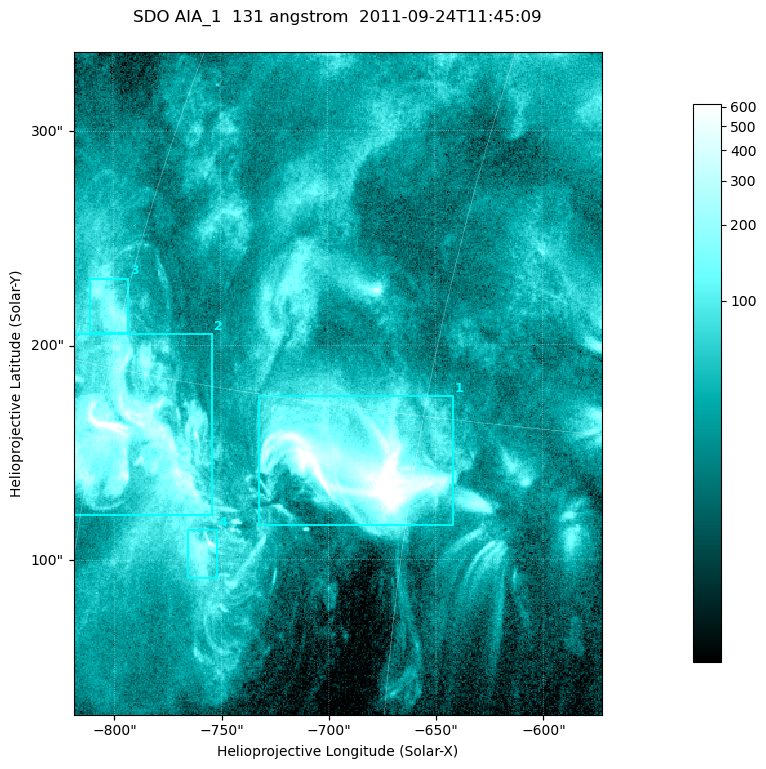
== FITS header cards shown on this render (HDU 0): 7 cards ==
TELESCOP= 'SDO     '           /
INSTRUME= 'AIA_1   '           /
WAVELNTH=                  131 /
WAVEUNIT= 'angstrom'           /
DATE-OBS= '2011-09-24T11:45:09.62' /
CTYPE1  = 'HPLN-TAN'           /
CTYPE2  = 'HPLT-TAN'           /

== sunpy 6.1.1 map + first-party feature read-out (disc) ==
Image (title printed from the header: SDO AIA_1  131 angstrom  2011-09-24T11:45:09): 410 x 514 px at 0.601 arcsec/px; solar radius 956 arcsec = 1592 px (partial field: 2.6% of the solar disc is inside the frame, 100% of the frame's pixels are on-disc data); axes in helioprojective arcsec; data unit not stated in the header (colour bar unlabelled)
Pointing: header CRPIX1/2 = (2043.14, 2045.51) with CRVAL1/2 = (0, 0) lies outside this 410 x 514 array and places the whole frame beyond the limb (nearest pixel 1.41 R_sun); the SolarSoft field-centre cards XCEN/YCEN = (-695.5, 182.2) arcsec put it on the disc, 1319 arcsec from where CRPIX/CRVAL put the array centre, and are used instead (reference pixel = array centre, CRVAL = XCEN/YCEN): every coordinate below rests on XCEN/YCEN
Orientation: roll -0.139 deg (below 1 deg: not rotated)
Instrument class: DISC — disc imager (sunpy class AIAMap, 131 A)
Bright regions (active regions / flare kernels): reference = the on-disc median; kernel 3 px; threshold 5 sigma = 107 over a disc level ~35.7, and >= 1.15x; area >= 210 px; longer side >= 5 px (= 3 arcsec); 4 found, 4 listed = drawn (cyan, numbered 1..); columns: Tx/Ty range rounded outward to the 2 arcsec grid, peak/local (2 s.f.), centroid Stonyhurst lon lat
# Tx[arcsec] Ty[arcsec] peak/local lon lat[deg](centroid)
1 -732..-642 116..176 63 -47 +13
2 -820..-754 120..206 23 -58 +13
3 -812..-792 206..232 6.6 -61 +17
4 -766..-752 90..114 12 -54 +10